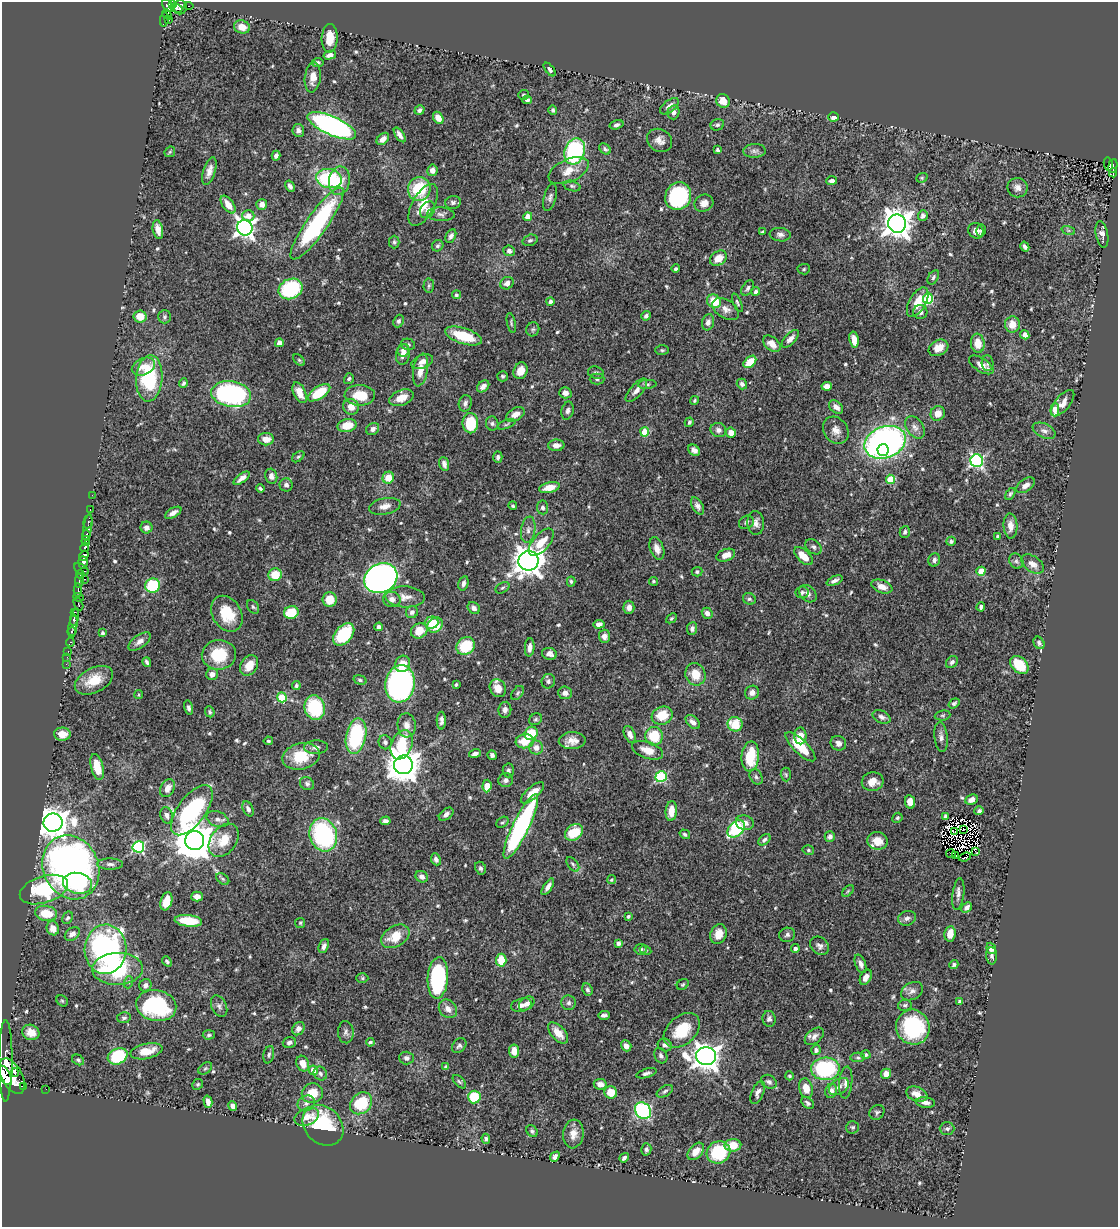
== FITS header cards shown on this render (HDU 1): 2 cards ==
NAXIS1  =                 1116
NAXIS2  =                 1225

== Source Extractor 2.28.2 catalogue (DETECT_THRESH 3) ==
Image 1116 x 1225 px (HDU 1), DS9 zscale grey, 1 PNG px = 1 image px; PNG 1120 x 1229 px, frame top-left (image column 1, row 1225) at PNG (2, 2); each listed source drawn as its Kron ellipse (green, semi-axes under 4 px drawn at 4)
Background 0.541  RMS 0.019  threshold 0.0562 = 3 sigma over >= 5 px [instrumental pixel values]
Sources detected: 613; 6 with non-positive FLUX_AUTO (blend fragments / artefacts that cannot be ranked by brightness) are neither listed nor drawn; of the other 607, the 500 brightest by FLUX_AUTO listed and drawn (107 fainter detections omitted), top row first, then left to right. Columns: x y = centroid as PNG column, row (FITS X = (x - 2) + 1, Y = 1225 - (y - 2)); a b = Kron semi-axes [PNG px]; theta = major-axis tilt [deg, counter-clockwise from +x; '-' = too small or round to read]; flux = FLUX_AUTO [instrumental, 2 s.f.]
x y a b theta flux
173 4 4 4 - 200
168 5 7 4 -60 420
189 6 5 3 - 13
180 7 7 6 - 230
176 8 6 4 -27 200
167 14 5 3 - 53
164 19 7 3 84 95
169 20 2 2 - 10
242 27 8 6 -16 14
330 38 14 8 87 22
330 55 6 4 13 5.8
318 62 6 4 7 2.6
550 69 8 4 -51 3.3
313 77 15 8 84 14
524 95 5 5 - 2.5
527 100 5 4 - 3.3
723 101 7 6 - 18
669 106 11 5 38 6.3
420 110 5 4 - 3.7
553 110 5 3 - 2.3
674 112 7 6 - 5.1
834 117 5 4 - 8
438 118 6 5 - 11
617 125 7 4 16 3.6
717 125 7 5 24 2.9
332 126 26 9 -24 360
298 130 6 6 - 4.8
400 135 8 4 -56 5.8
383 139 7 5 42 6.2
660 140 13 11 -32 9.9
605 149 6 5 - 2.9
718 150 4 3 - 2.4
575 151 13 10 72 150
755 151 11 7 3 5.2
170 152 6 4 46 1.8
276 156 5 4 - 3.9
1108 164 6 3 -77 18
1113 166 7 4 80 83
432 170 5 5 - 6.9
209 171 14 6 73 8.3
569 171 21 11 24 19
1113 173 4 2 - 59
922 178 6 4 21 1.8
329 179 13 9 -10 100
339 181 14 10 80 19
832 181 5 4 - 4.1
290 186 6 3 -58 3.7
572 186 9 5 -15 3
1017 188 10 9 - 7.6
419 189 12 11 - 56
678 196 14 12 65 140
550 197 14 6 75 4.5
453 202 8 6 11 3.8
704 203 9 8 - 8.2
228 204 10 5 -54 12
262 204 5 5 - 7
423 205 23 11 61 24
427 210 9 7 57 5.2
441 214 14 7 -4 5.7
248 216 6 5 - 9.9
923 216 5 5 - 5.2
528 217 4 4 - 18
317 224 43 10 55 180
897 224 9 9 - 1700
245 228 8 7 - 630
158 230 10 5 -79 8.9
981 230 6 4 75 3.1
1068 230 7 4 -18 2.5
976 231 8 7 - 7.9
762 232 4 3 - 1.7
1102 234 13 6 -80 7.2
780 235 10 6 -7 4.8
451 236 7 4 61 4.1
530 240 8 5 18 2.6
394 242 6 5 - 2.5
438 246 6 5 - 2.8
1025 247 5 3 - 3.7
509 251 6 5 - 4.3
718 258 9 7 34 15
676 269 4 3 - 2.6
804 269 6 5 - 1.9
933 277 8 5 60 3
507 283 7 6 - 6.5
429 286 7 5 87 2.5
748 288 8 5 57 3.4
290 289 12 10 23 100
756 291 4 4 - 3.8
456 295 4 4 - 2.2
928 299 5 5 - 84
714 301 7 6 - 32
550 302 4 4 - 2.6
918 302 16 8 60 24
737 303 10 3 -67 2.2
726 309 15 9 -31 9.5
920 312 7 7 - 5.1
646 316 5 4 - 3.7
140 317 6 6 - 21
164 317 7 6 - 2.8
399 321 6 5 - 3
708 322 8 6 75 5.3
511 323 10 3 -79 1.9
1012 324 8 7 - 16
533 329 7 6 - 2.7
1025 335 5 4 - 6
463 336 19 8 -18 43
790 339 11 5 47 6.6
854 340 8 4 -80 12
279 343 4 4 - 8.5
978 343 9 7 -81 17
408 344 7 5 -12 2.9
772 344 10 6 -39 11
938 348 10 7 28 14
403 350 6 5 - 5.5
662 350 7 5 -1 2.2
403 354 10 7 79 9.6
299 360 7 4 -45 1.8
422 362 11 6 20 6.9
750 362 7 5 42 27
987 363 8 6 -87 3.3
981 365 14 6 -33 11
143 367 12 8 26 12
420 370 16 7 80 15
521 371 8 7 - 14
596 373 8 6 -16 3.6
503 376 5 5 - 2.3
149 378 23 13 86 96
349 379 5 4 - 2.3
597 379 7 5 1 2.6
183 383 5 4 - 2.8
647 384 9 4 4 2.9
742 384 5 5 - 3.9
483 386 7 5 41 6.2
827 386 5 4 - 9.1
636 390 14 6 48 7.4
300 393 11 6 -65 14
319 393 13 6 33 46
565 393 6 5 - 5.7
231 394 20 13 -9 240
360 395 15 10 -2 29
402 398 13 7 21 16
695 400 4 4 - 1.8
465 403 8 6 78 4.5
1063 403 16 7 50 11
351 407 8 7 - 12
836 407 8 5 -42 7.7
1055 410 6 4 88 22
568 411 9 6 76 4.8
938 413 7 7 - 11
515 414 10 6 30 10
689 422 5 4 - 2.3
470 423 10 8 -89 48
492 424 7 6 - 2.8
506 424 9 4 20 2.2
347 425 9 6 12 25
915 427 12 8 -55 7.4
373 429 7 5 37 4.6
718 430 8 7 - 5.2
836 430 14 12 -53 11
1044 431 12 7 -26 6.1
645 432 4 4 - 33
731 433 5 5 - 8.5
266 439 8 6 0 12
885 442 21 15 21 520
556 445 8 5 1 7.3
694 450 6 5 - 5.4
883 450 6 5 - 38
298 457 7 4 40 2.1
498 457 6 4 -88 3.6
977 461 6 6 - 270
444 464 7 4 -73 5.5
271 476 7 6 - 5.6
242 478 9 4 37 6.2
388 478 6 5 - 19
890 479 4 4 - 41
286 485 6 6 - 4.2
1026 485 10 6 37 7.4
549 488 10 5 13 16
260 489 4 3 - 2.5
1010 494 6 4 57 2.2
92 495 2 2 - 4.5
385 506 16 8 11 9.6
513 506 4 4 - 2
697 506 9 5 -60 4.8
543 507 7 5 -83 3.7
90 510 3 2 - 25
173 513 9 4 30 5.8
88 522 7 3 76 36
746 522 8 6 31 3.3
756 523 12 8 -87 7.6
1010 526 12 7 -87 9.9
88 527 13 3 81 100
146 527 6 6 - 5.5
528 530 13 7 81 6.7
905 532 6 5 - 3.8
86 535 5 3 - 320
998 536 4 3 - 1.9
86 541 5 3 - 280
951 541 5 4 - 3.4
541 542 16 8 50 23
85 547 5 3 - 320
813 547 9 6 -41 4.1
657 548 11 6 -70 8.4
726 555 9 6 20 11
84 556 5 3 - 320
803 556 11 6 -43 19
934 560 7 5 66 4.3
528 561 10 9 - 1600
1016 561 8 6 -53 3.2
83 563 6 4 -85 750
1033 564 13 7 -35 9.8
81 569 8 5 -35 170
981 571 4 4 - 29
697 572 5 5 - 2.5
80 574 4 4 - 120
275 575 7 6 - 26
381 578 17 14 28 750
84 579 3 3 - 84
79 581 7 4 81 230
571 581 5 4 - 2.1
653 581 4 4 - 1.8
835 581 8 4 24 4.3
463 583 7 5 74 4.9
153 586 7 7 - 91
882 587 11 6 -21 10
502 588 7 5 30 2.6
78 590 7 3 88 220
802 592 7 6 - 2.7
808 594 10 7 -42 5.4
78 597 5 3 - 130
405 597 19 10 -2 13
392 599 9 7 -10 7.5
749 599 6 5 - 2.5
330 600 7 7 - 21
78 604 7 3 -62 98
253 607 7 5 -54 2.6
629 607 6 5 - 7.5
981 607 4 3 - 2.6
474 608 6 5 - 5.6
74 612 3 2 - 100
291 612 7 6 - 42
412 612 6 6 - 4.5
707 613 6 5 - 5.3
227 614 19 14 -58 41
74 618 8 4 78 390
671 618 6 4 41 1.9
431 623 7 6 - 22
599 624 5 4 - 5.9
435 625 8 7 - 37
73 626 11 4 82 590
379 627 4 4 - 4.9
692 628 6 5 - 4.5
72 631 4 3 - 130
419 631 8 7 - 19
102 633 3 3 - 2.3
344 634 13 8 50 77
604 636 6 5 - 6.6
70 642 4 3 - 36
139 642 13 6 36 7.6
1039 643 6 5 - 3.6
466 646 10 8 38 45
530 647 9 4 85 7.3
68 651 2 2 - 12
549 654 7 6 - 6.3
219 655 17 14 7 45
67 657 2 2 - 8.4
147 662 5 3 - 2.7
952 662 7 5 46 3.6
66 664 2 2 - 8.4
403 664 8 7 - 16
249 665 11 8 58 18
1019 665 10 7 -46 37
212 674 6 6 - 6.9
695 674 11 10 - 23
94 680 20 12 28 27
360 680 7 4 -16 2.6
548 681 7 6 - 3.4
400 684 19 14 82 290
456 685 4 3 - 1.8
296 686 4 4 - 2.4
498 688 9 7 -55 16
517 693 8 5 54 2.3
565 693 7 6 - 6.4
752 693 7 6 - 6.6
139 695 4 4 - 1.8
282 697 5 4 - 48
954 703 6 4 35 2.3
189 708 7 4 -77 3.5
315 708 12 10 -75 81
505 710 8 6 81 5.3
210 712 6 4 -66 2.1
943 715 8 5 6 2.2
662 716 10 9 - 28
882 717 9 6 -25 5.2
536 719 7 5 31 2.3
441 721 9 4 -89 4.8
693 722 8 5 -44 6.7
735 724 7 7 - 34
407 725 12 9 -86 8.5
531 733 7 6 - 38
62 734 8 6 -2 13
630 734 9 5 -66 6.8
356 736 18 10 78 120
654 736 9 8 - 40
800 736 8 6 89 16
941 737 15 6 -83 6.3
268 741 4 4 - 2
525 741 9 7 6 23
572 741 13 8 2 12
385 742 7 6 - 3.8
838 743 8 7 - 5.4
402 745 15 10 68 55
316 747 12 7 1 5.8
536 747 7 7 - 9.2
800 747 20 7 -44 35
648 750 16 8 -19 15
475 753 6 4 15 5.2
492 755 5 4 - 4
301 756 19 13 13 36
750 756 15 8 85 47
403 765 9 9 - 2400
97 767 13 6 -76 28
508 770 7 5 -87 3.2
786 775 7 5 -88 2.2
661 777 5 5 - 110
756 777 8 6 -57 3
506 780 7 7 - 5
873 782 11 9 11 12
307 784 7 6 - 3.6
487 786 6 4 85 17
167 788 9 7 61 9.9
532 793 14 6 41 16
972 800 6 5 - 8.2
910 802 7 5 -80 11
248 809 8 5 -66 5.5
192 810 29 14 54 170
671 811 10 5 85 17
979 811 5 4 - 3.3
446 814 8 5 38 5
167 815 8 6 -77 4.8
946 816 4 4 - 5.6
897 818 5 4 - 2.2
218 819 11 7 -21 6.3
385 821 5 4 - 3.6
502 822 7 4 38 2.4
53 823 9 9 - 2000
745 823 9 7 -18 8.6
521 826 35 8 64 230
736 829 10 7 46 82
963 829 2 2 - 2.6
574 832 10 7 39 39
954 832 3 2 - 2.3
685 834 5 4 - 2.2
323 835 17 13 -73 160
830 837 5 5 - 5.1
224 840 18 12 52 25
764 840 7 4 39 3.3
195 841 9 9 - 3900
877 841 10 9 - 18
138 847 6 6 - 170
808 850 6 4 -15 2
975 851 3 2 - 6.3
951 853 5 2 - 1.8
956 856 3 2 - 2.2
965 857 6 2 20 6.8
436 859 6 4 -66 3.3
110 864 13 5 -1 4.7
573 864 8 5 -53 2.8
71 867 33 27 -66 590
481 868 6 5 - 3.3
422 877 6 5 - 5.4
223 879 7 4 -36 2.2
611 880 5 4 - 1.8
77 883 15 10 -11 53
548 887 9 4 57 5.9
44 890 25 13 18 110
848 891 7 4 46 1.8
958 894 16 6 83 6
197 896 6 5 - 6.5
166 901 9 5 72 21
967 908 6 4 43 6.3
46 913 11 7 -10 28
628 916 4 3 - 2.1
67 918 7 5 59 2.4
907 918 9 7 17 4.9
188 921 14 5 -6 39
300 923 5 5 - 1.7
53 928 7 6 - 10
72 934 8 6 38 6.9
719 934 10 8 69 17
950 934 8 5 81 14
787 935 8 7 - 3.6
395 936 15 10 32 27
618 943 4 4 - 4.9
324 946 7 5 68 4.6
819 946 10 8 -40 5.6
991 948 6 4 -69 7.7
105 949 25 21 88 320
641 949 6 5 - 2.3
795 949 4 4 - 4.9
646 950 6 4 -28 1.8
992 956 8 5 -88 3.9
501 960 6 5 - 31
167 961 6 3 -50 2.2
861 964 9 5 -70 5.6
954 965 4 4 - 2.3
117 969 25 16 2 100
866 977 8 5 62 7.1
362 978 6 5 - 2
438 978 21 10 86 140
129 982 6 4 71 1.8
145 985 6 6 - 5.1
683 985 6 5 - 2
587 990 6 5 - 3.1
912 991 11 8 28 6.9
62 1001 6 5 - 1.9
960 1001 4 3 - 4.1
569 1003 7 7 - 3.7
527 1004 8 6 36 5.8
521 1005 10 6 16 6.3
905 1005 7 5 11 2.6
156 1006 20 15 -10 130
219 1006 11 7 -64 5.3
448 1009 10 8 -48 9.3
604 1015 6 3 3 3.3
124 1018 7 5 13 3
769 1019 8 6 -80 4
913 1027 18 16 -65 100
298 1029 7 5 54 7
682 1030 21 14 41 41
31 1032 9 7 -22 15
346 1032 11 7 -87 5
558 1033 13 7 -48 14
209 1035 6 4 5 2.8
814 1036 11 7 40 6.6
289 1042 6 5 - 4.3
370 1042 4 3 - 2.8
665 1045 7 6 - 4.5
459 1046 8 6 46 3.4
626 1046 6 5 - 7.7
816 1050 5 4 - 4.9
146 1051 16 7 12 22
514 1051 6 5 - 11
269 1055 9 5 78 3
866 1055 5 4 - 2.4
118 1056 10 7 27 69
661 1056 8 6 -62 3.8
706 1056 10 9 - 1500
858 1057 7 4 3 2.5
406 1058 7 6 - 5.4
78 1060 6 5 - 2.6
6 1061 41 7 90 2500
303 1063 8 6 -69 12
445 1067 4 3 - 2.1
205 1068 8 5 38 2.1
825 1069 14 11 2 110
313 1070 5 4 - 15
15 1073 4 3 - 200
646 1073 10 4 16 4.3
320 1074 7 6 - 3.8
886 1074 5 5 - 11
4 1075 11 6 -58 1400
12 1076 19 10 -62 3400
789 1076 4 4 - 2.2
459 1082 8 4 -45 2.4
769 1082 8 6 -31 4
846 1082 16 6 85 7.1
198 1084 5 5 - 2.1
600 1084 6 5 - 8.2
23 1086 2 2 - 2500
839 1087 11 7 34 6.4
806 1088 10 6 -75 14
46 1089 2 2 - 3.9
665 1091 9 5 30 2.9
831 1091 7 6 - 7.4
611 1092 6 6 - 20
758 1092 12 6 68 6.1
312 1093 10 9 - 23
917 1094 11 7 -21 11
474 1097 6 6 - 46
208 1102 6 4 -74 7.2
925 1102 10 5 -7 6.1
306 1103 9 7 30 5.4
361 1103 12 10 45 57
808 1103 7 5 -40 3.1
233 1106 5 4 - 5.4
643 1111 9 7 -49 160
877 1112 8 7 - 3
307 1117 13 8 24 14
323 1125 22 18 -44 84
853 1127 6 6 - 2.7
947 1129 7 6 - 3.5
532 1131 6 5 - 2.9
573 1134 14 10 83 12
486 1139 5 4 - 2.6
733 1145 8 6 3 20
646 1149 6 5 - 3.1
696 1151 10 6 48 12
718 1152 12 11 - 72
555 1157 6 4 49 4.6
624 1158 5 3 - 3.8
At the frame edge (FLAGS 8, measured only in part): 2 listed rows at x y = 6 1061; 4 1075
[107 fainter detections neither listed nor drawn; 6 non-positive-flux detections neither listed nor drawn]